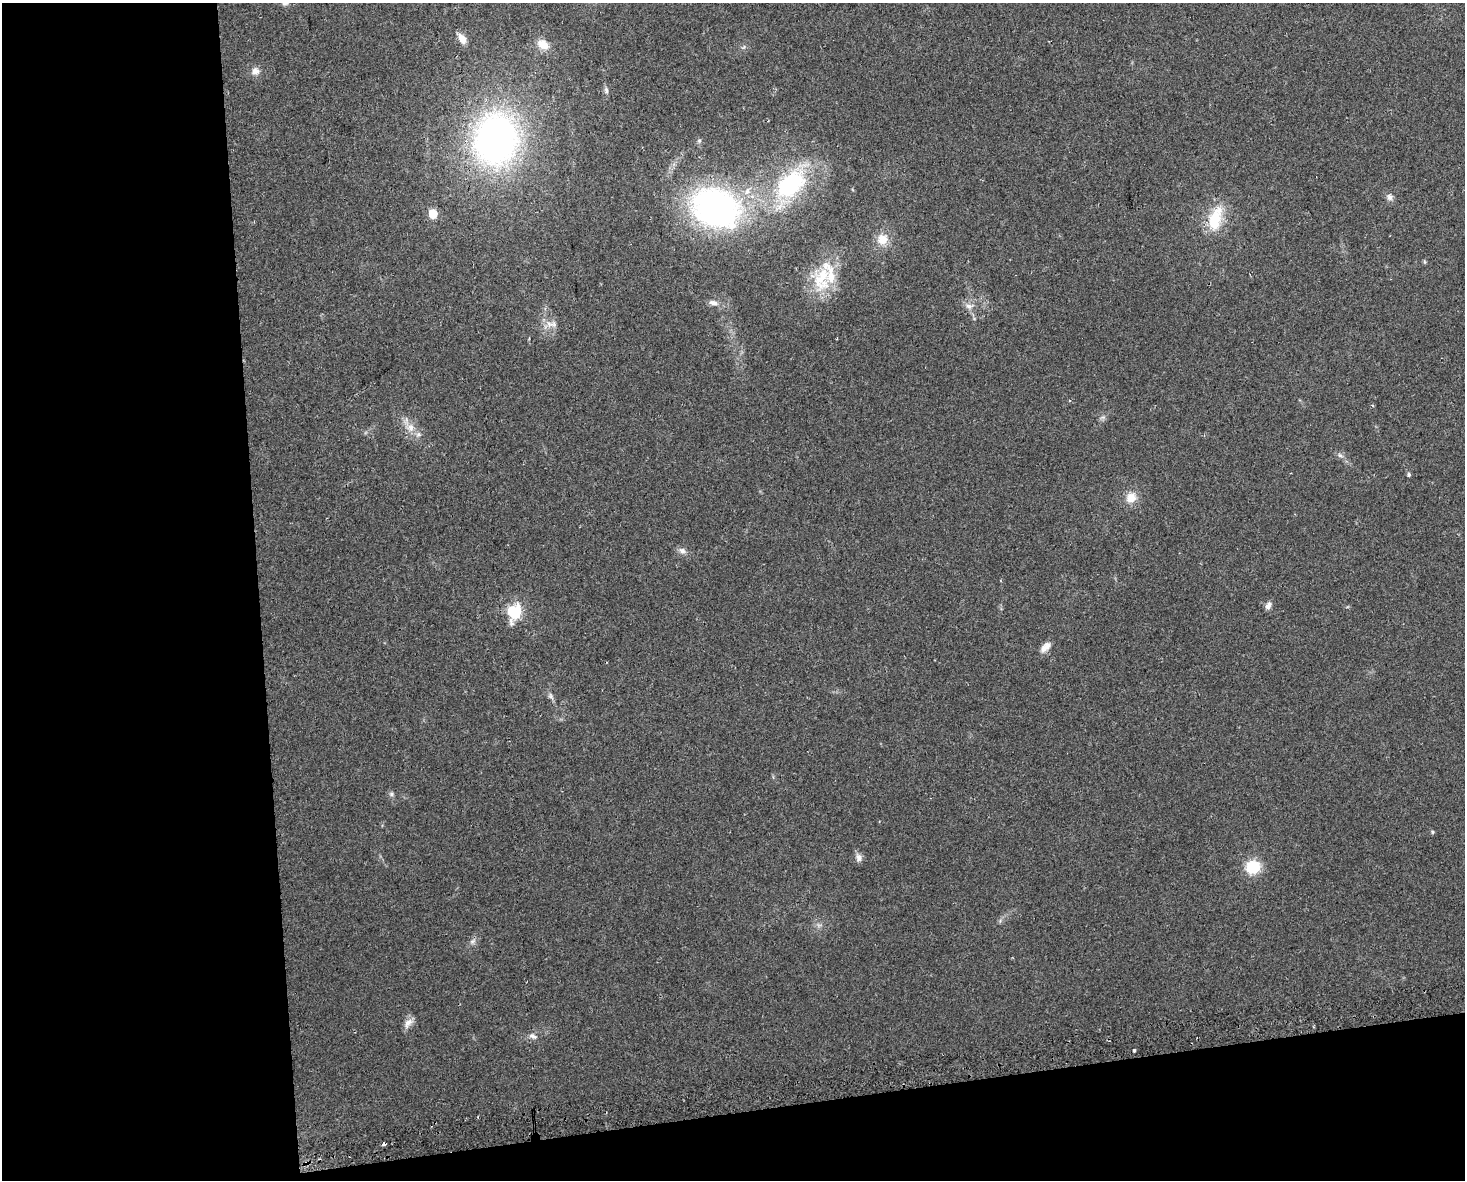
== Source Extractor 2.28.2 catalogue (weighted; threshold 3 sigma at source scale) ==
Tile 10 of 3 x 4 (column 1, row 4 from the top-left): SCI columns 65-1527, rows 32-1209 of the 4474 x 4775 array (HDU 1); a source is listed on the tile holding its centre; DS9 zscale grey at full resolution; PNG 1467 x 1182 px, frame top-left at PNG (2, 3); no overlay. Shown black and unused: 24% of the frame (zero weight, under 2 of 3 exposures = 2% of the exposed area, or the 3 px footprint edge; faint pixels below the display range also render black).
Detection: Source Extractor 2.28.2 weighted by HDU 2 'WHT'; one run over the whole footprint, this tile lists its part. Background 0.0743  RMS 0.0092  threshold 0.0413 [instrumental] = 3 sigma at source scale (4.5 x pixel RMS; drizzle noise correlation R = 1.50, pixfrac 1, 0.0396/0.0396 arcsec/px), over >= 5 px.
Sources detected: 41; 2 cosmic-ray / hot-pixel residue — not listed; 4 inside a brighter listed object's ellipse — not listed separately; the other 35 listed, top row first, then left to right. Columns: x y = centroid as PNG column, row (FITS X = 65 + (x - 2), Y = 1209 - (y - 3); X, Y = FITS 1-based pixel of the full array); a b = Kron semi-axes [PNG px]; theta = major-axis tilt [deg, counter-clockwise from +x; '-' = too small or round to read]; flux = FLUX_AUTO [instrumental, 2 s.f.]
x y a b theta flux
462 39 12 7 -61 8.1
543 45 15 10 -29 11
255 71 10 9 - 5.2
606 91 10 5 -84 2.6
496 139 49 40 83 330
699 141 6 5 - 1.7
791 184 42 26 41 94
1390 197 10 7 -67 3.5
715 208 44 34 -24 280
433 214 6 5 - 21
1215 219 34 15 74 31
882 239 15 14 - 12
822 279 42 24 72 40
714 303 13 6 -12 4.4
969 306 9 7 -35 4.5
549 324 12 8 -33 6.5
410 428 12 10 -87 8.3
1340 455 8 5 -39 2.6
1409 475 4 4 - 1.7
1131 498 14 13 - 11
682 551 10 7 -31 3.8
1268 606 10 6 66 4
514 612 16 13 66 35
1046 647 16 8 44 6.4
551 696 11 5 -68 2.6
391 794 7 5 0 2
1432 832 6 3 -90 0.98
858 858 11 7 -87 4.1
1253 867 13 12 - 30
473 941 9 4 36 2.5
408 1023 15 8 51 5.7
533 1036 11 6 -34 3.4
1134 1051 3 3 - 5.8
478 1117 3 2 - 0.9
384 1144 3 3 - 8.2